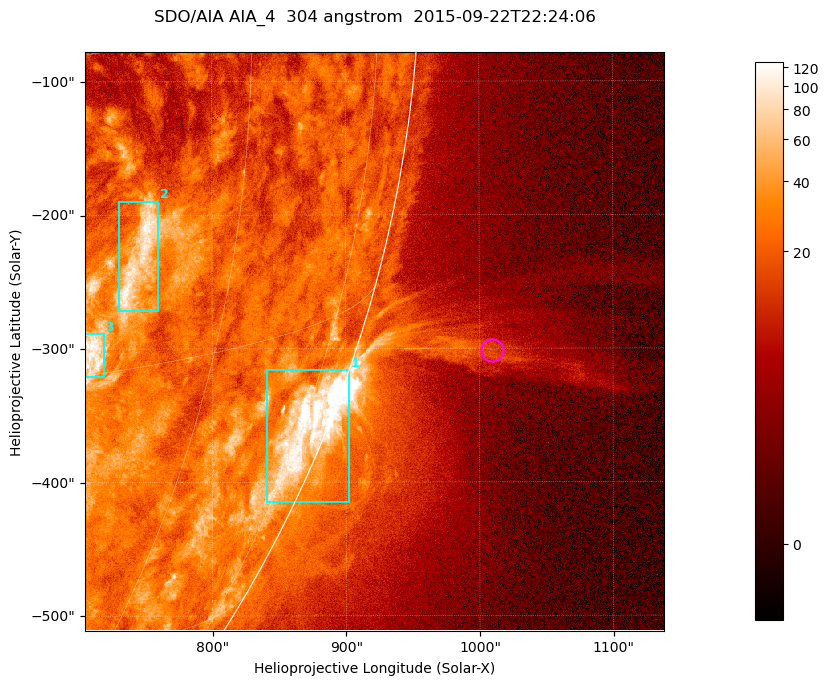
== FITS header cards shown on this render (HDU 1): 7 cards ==
TELESCOP= 'SDO/AIA '           / For AIA: SDO/AIA
INSTRUME= 'AIA_4   '           / For AIA: AIA_ATA1, AIA_ATA2, AIA_ATA3 or AIA_AT
WAVELNTH=                  304 / [angstrom] Wavelength
WAVEUNIT= 'angstrom'           / Wavelength unit: angstrom
DATE-OBS= '2015-09-22T22:24:06.123' / [ISO] Date when observation started; ISO 8
CTYPE1  = 'HPLN-TAN'           / CTYPE1; Typically HPLN
CTYPE2  = 'HPLT-TAN'           / CTYPE2; Typically HPLT

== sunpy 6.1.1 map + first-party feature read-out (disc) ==
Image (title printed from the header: SDO/AIA AIA_4  304 angstrom  2015-09-22T22:24:06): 722 x 722 px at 0.6 arcsec/px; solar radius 956 arcsec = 1593 px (partial field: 2.9% of the solar disc is inside the frame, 45% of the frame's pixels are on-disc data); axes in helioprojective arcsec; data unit not stated in the header (colour bar unlabelled)
Orientation: roll -0.132 deg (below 1 deg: not rotated)
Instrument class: DISC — disc imager (sunpy class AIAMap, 304 A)
Bright regions (active regions / flare kernels): reference = the on-disc median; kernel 7 px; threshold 5 sigma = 46.4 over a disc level ~23.1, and >= 1.15x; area >= 521 px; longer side >= 9 px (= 5.4 arcsec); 3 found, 3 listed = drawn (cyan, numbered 1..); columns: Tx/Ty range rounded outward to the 2 arcsec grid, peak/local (2 s.f.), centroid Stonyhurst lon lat
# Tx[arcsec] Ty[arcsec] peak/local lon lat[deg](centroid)
1 840..904 -416..-316 7.6 +77 -21
2 730..760 -272..-188 4.8 +52 -10
3 704..720 -322..-288 5.2 +50 -14
Off-limb structures (1.02-1.3 R_sun): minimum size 260 px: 4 found; the strongest spans PA ~250..255 deg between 1.02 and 1.23 R_sun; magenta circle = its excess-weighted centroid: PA ~255 deg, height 1.1 R_sun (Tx ~1010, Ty ~-302 arcsec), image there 3.8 x the reference